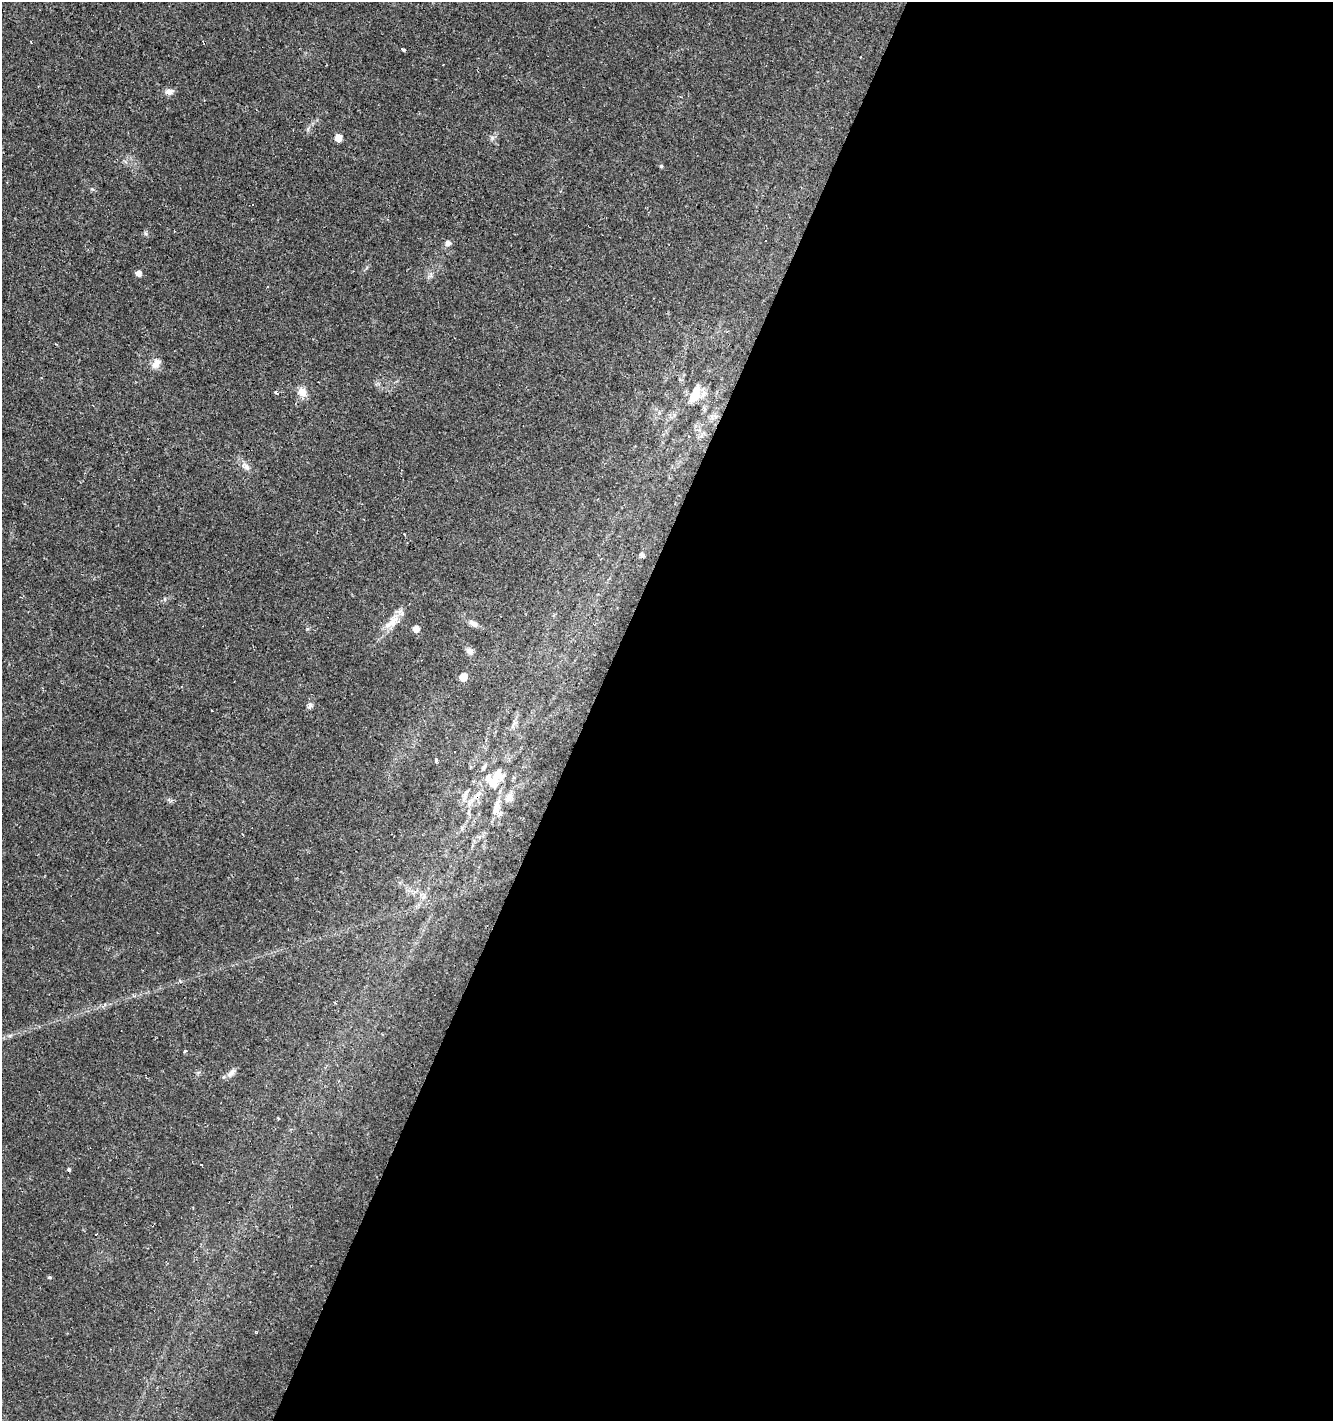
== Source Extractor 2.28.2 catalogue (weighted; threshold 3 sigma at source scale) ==
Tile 12 of 4 x 4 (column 4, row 3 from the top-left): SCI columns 4258-5588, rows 1419-2837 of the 5786 x 5675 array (HDU 1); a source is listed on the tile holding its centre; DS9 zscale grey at full resolution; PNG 1335 x 1423 px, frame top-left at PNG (2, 2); no overlay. Shown black and unused: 56% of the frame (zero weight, under 2 of 3 exposures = <1% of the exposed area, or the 3 px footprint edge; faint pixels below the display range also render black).
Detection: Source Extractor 2.28.2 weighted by HDU 2 'WHT'; one run over the whole footprint, this tile lists its part. Background 0.0182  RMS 0.0035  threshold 0.0157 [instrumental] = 3 sigma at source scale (4.5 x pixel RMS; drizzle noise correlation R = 1.50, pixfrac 1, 0.0396/0.0396 arcsec/px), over >= 5 px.
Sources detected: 40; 10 cosmic-ray / hot-pixel residue — not listed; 1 inside a brighter listed object's ellipse — not listed separately; the other 29 listed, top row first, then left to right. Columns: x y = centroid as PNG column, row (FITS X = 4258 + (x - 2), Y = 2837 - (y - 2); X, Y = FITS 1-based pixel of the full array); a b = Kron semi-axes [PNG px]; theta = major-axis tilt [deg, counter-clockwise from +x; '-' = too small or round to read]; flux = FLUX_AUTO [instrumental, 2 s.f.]
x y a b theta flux
402 49 4 3 - 1.4
169 92 10 8 9 1.9
338 138 5 5 - 5.2
492 138 7 4 72 0.73
661 166 5 4 - 0.45
252 204 3 3 - 1.4
448 243 8 7 - 1.3
139 273 5 5 - 2
156 364 14 9 54 2.6
276 392 4 3 - 1
302 392 13 9 -68 3
695 395 25 11 67 5.1
246 467 14 8 -46 2
642 555 5 4 - 1.2
391 622 28 10 40 5.3
473 623 11 7 -32 1.7
416 629 5 5 - 2.6
469 651 10 8 -47 1.3
463 677 5 5 - 7.5
310 705 8 6 67 1
436 760 4 3 - 0.74
495 778 31 21 47 13
465 796 21 4 70 1.5
509 797 14 8 58 2.3
496 807 27 9 78 4.2
424 896 7 4 71 0.87
185 1051 3 3 - 1.4
231 1073 13 7 49 1.8
50 1277 5 4 - 0.51
Unlisted compact peaks at least as high as the median listed source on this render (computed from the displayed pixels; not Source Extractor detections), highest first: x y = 307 629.